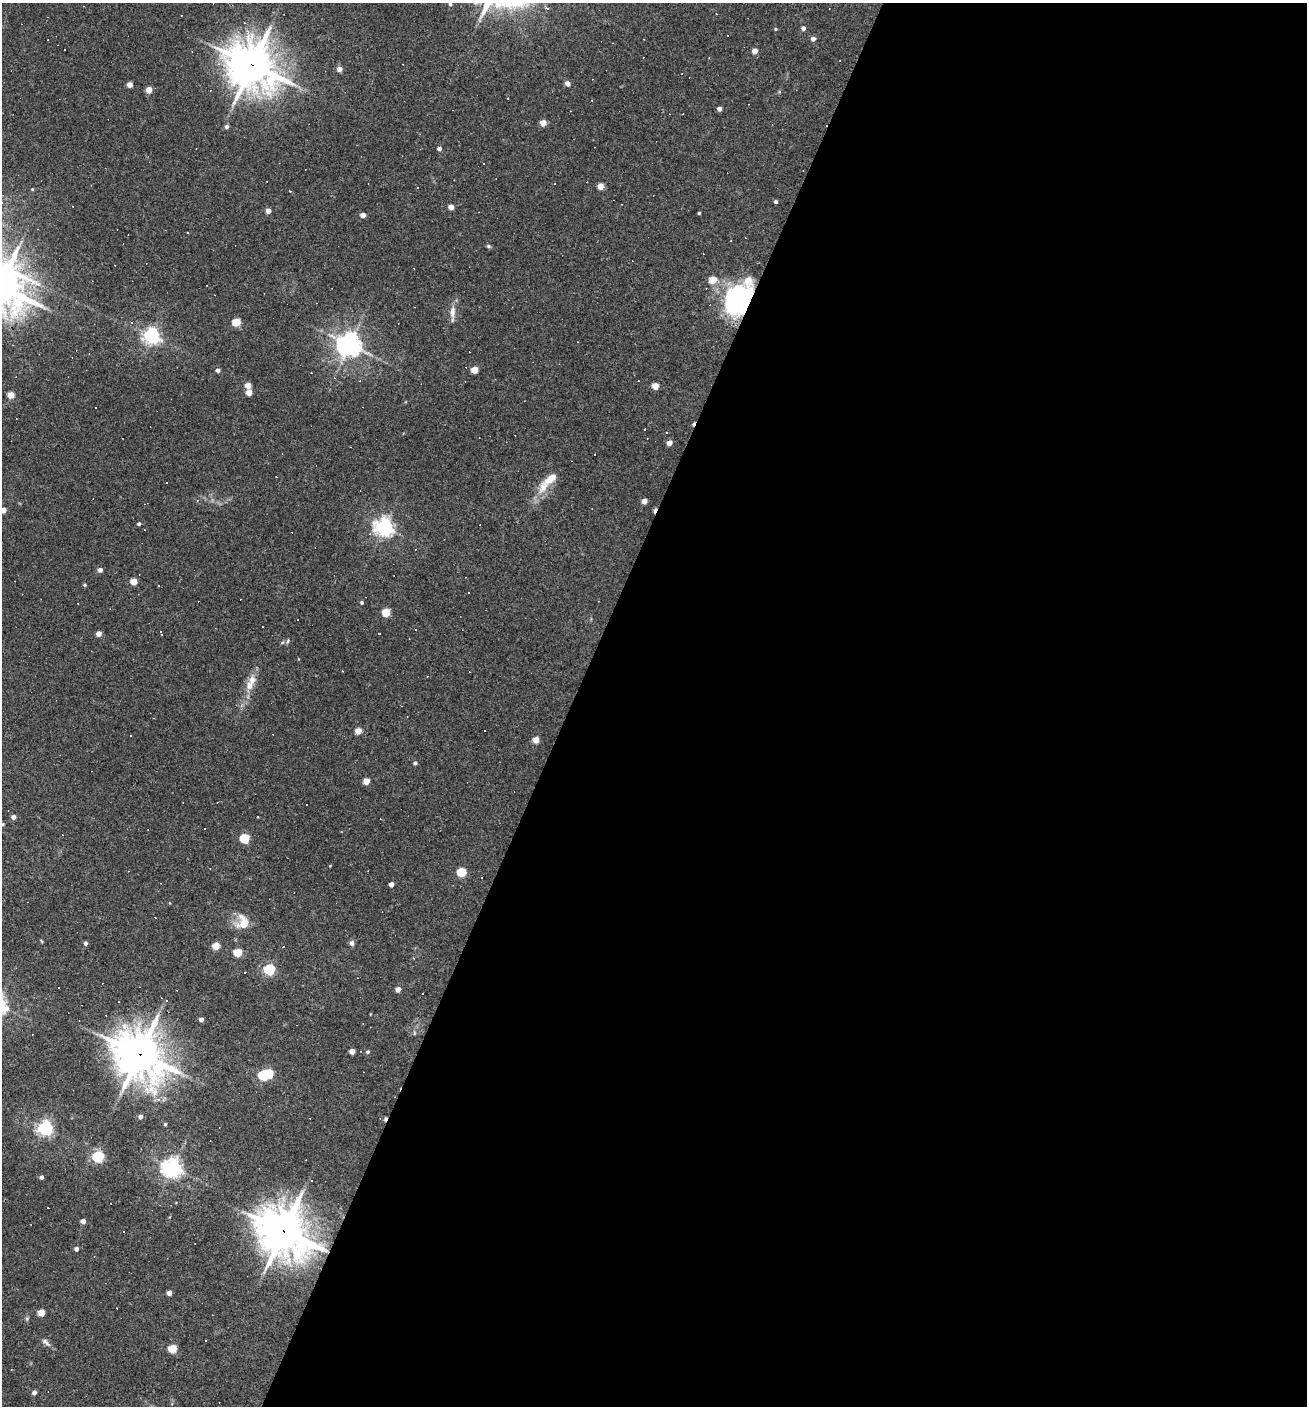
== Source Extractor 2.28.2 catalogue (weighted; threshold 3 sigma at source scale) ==
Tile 12 of 4 x 4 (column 4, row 3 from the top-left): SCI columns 4187-5491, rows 1405-2808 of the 5628 x 5617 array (HDU 1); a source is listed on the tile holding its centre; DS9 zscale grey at full resolution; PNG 1309 x 1408 px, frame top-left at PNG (2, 3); no overlay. Shown black and unused: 56% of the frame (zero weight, under 3 of 4 exposures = <1% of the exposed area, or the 3 px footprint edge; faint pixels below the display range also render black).
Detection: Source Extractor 2.28.2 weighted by HDU 2 'WHT'; one run over the whole footprint, this tile lists its part. Background 0.0388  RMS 0.0052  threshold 0.0232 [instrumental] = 3 sigma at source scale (4.5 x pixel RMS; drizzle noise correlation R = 1.50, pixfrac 1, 0.05/0.05 arcsec/px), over >= 5 px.
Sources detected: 160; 3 inside a brighter object's white glare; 44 cosmic-ray / hot-pixel residue — not listed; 4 inside a brighter listed object's ellipse — not listed separately; the other 109 listed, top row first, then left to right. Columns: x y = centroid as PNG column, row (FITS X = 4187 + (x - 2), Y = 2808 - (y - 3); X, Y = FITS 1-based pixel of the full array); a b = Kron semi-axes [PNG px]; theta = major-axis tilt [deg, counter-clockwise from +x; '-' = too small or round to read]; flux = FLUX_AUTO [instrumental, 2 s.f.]
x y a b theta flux
450 4 4 4 - 0.8
83 6 2 2 - 0.27
548 9 3 3 - 11
716 14 3 2 - 0.32
803 28 4 4 - 1.8
775 29 4 4 - 0.51
813 39 5 4 - 2
64 49 3 2 - 0.47
755 51 5 4 - 4.4
252 65 16 14 -36 1600
339 69 5 4 - 3.9
567 83 6 5 - 2.2
129 85 4 4 - 4.5
149 90 4 4 - 6.1
508 98 2 2 - 0.39
719 109 4 4 - 2.3
543 123 4 4 - 6.1
227 127 5 5 - 1.3
439 149 4 4 - 1.9
600 186 5 4 - 6
32 189 3 3 - 0.44
290 191 3 2 - 1.2
776 202 4 4 - 1
451 207 4 4 - 4.1
268 211 4 4 - 3.6
699 213 3 3 - 0.72
363 215 4 4 - 3.8
188 233 3 2 - 0.51
488 246 6 5 - 0.81
713 280 5 5 - 11
733 297 36 23 63 46
452 312 16 7 88 4
236 322 5 5 - 17
152 336 6 6 - 180
349 345 8 7 - 510
218 370 4 4 - 1.8
474 370 5 4 - 9.3
638 381 2 2 - 0.29
248 385 5 4 - 5.4
655 386 5 5 - 8
249 392 4 4 - 5.6
11 395 4 4 - 8.3
95 408 3 2 - 0.49
645 429 3 2 - 0.67
669 443 4 4 - 4.7
594 454 3 3 - 4.1
166 482 3 3 - 0.85
543 487 21 12 62 8.2
197 501 4 3 - 0.7
644 501 4 4 - 4.7
3 510 4 4 - 4.6
139 524 4 4 - 1.1
384 527 7 6 - 240
370 534 4 4 - 0.89
100 570 4 4 - 2.5
133 581 5 4 - 8.8
85 585 4 4 - 0.74
362 603 4 4 - 0.86
386 612 5 5 - 16
161 633 5 2 - 0.73
99 634 4 4 - 3.8
288 641 8 4 72 0.82
343 671 3 2 - 0.34
249 685 13 10 -86 4.5
358 731 5 4 - 7
130 735 3 2 - 0.49
536 740 5 4 - 7
415 763 4 4 - 1
366 781 5 4 - 7.4
13 817 4 4 - 2.3
258 817 3 2 - 0.59
2 824 5 4 - 0.71
245 838 5 5 - 28
461 872 5 5 - 24
391 884 4 4 - 2.6
243 923 22 16 86 8.9
41 941 5 3 - 0.48
85 943 5 4 - 1.3
352 943 5 5 - 2
216 946 5 4 - 11
283 947 3 2 - 0.27
238 952 5 5 - 17
269 969 5 5 - 54
244 972 3 2 - 0.56
398 989 4 4 - 3.3
166 1001 4 3 - 0.71
201 1019 4 4 - 2.3
352 1051 4 4 - 4.3
361 1051 2 2 - 0.29
367 1052 5 4 - 0.92
139 1054 19 17 -45 1300
263 1075 5 5 - 39
140 1117 5 5 - 1.9
165 1124 4 4 - 0.73
45 1128 6 6 - 150
98 1157 5 5 - 68
172 1168 7 6 - 280
41 1177 4 4 - 1.4
311 1181 3 3 - 0.69
83 1221 4 4 - 3.1
284 1231 18 16 -40 1600
76 1249 4 4 - 1.9
169 1293 4 4 - 3.1
41 1312 5 4 - 9
27 1318 6 4 18 0.67
205 1340 3 2 - 0.47
46 1342 15 6 -42 2
172 1349 5 5 - 18
34 1393 4 4 - 2
Overlapping masked pixels (flux is a lower limit): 4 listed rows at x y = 252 65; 733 297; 139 1054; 284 1231
Isophote crosses this tile's border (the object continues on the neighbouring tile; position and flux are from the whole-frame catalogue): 2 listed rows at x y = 3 510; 2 824